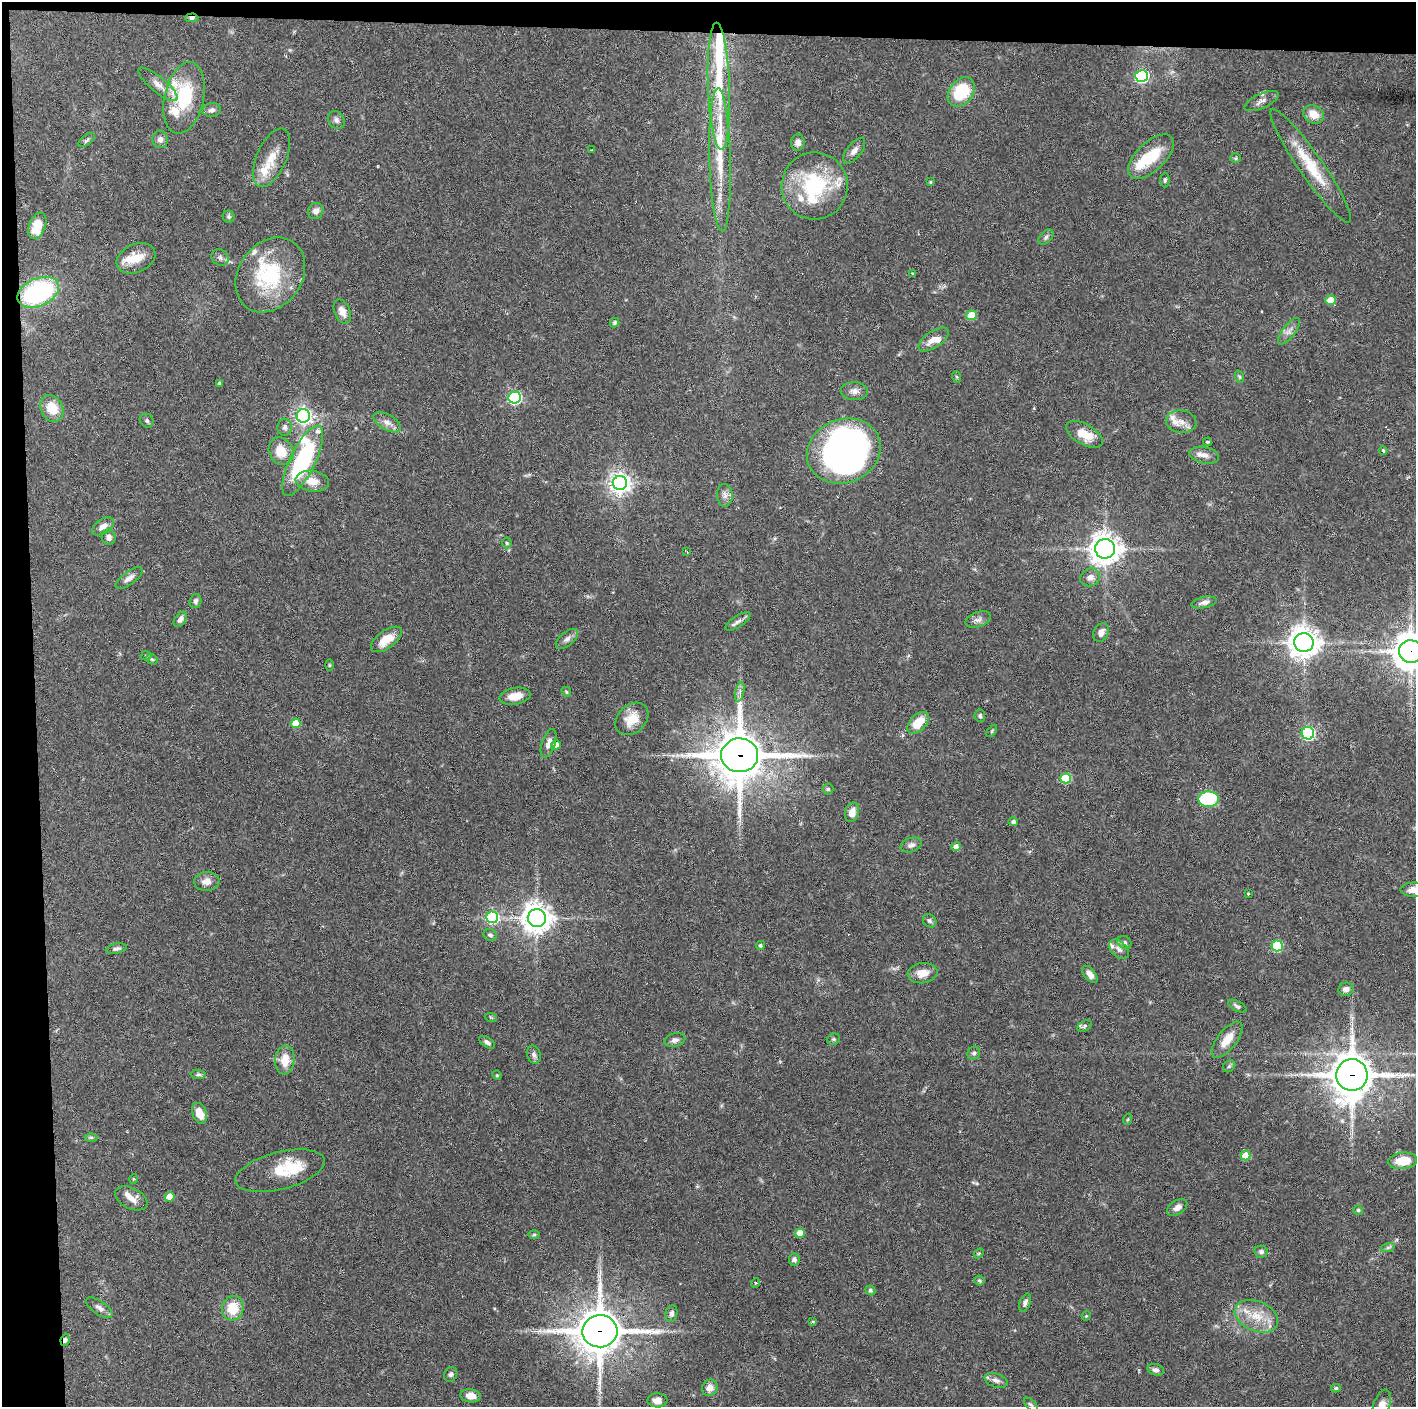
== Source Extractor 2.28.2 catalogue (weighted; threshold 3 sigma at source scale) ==
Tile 1 of 3 x 3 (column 1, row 1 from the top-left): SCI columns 1-1414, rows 2812-4216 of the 4242 x 4218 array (HDU 1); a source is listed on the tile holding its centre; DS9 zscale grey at full resolution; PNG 1418 x 1409 px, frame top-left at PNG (2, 2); each listed source drawn as its Kron ellipse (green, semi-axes under 4 px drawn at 4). Shown black and unused: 5% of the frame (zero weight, under 3 of 6 exposures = <1% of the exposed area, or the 3 px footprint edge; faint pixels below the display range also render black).
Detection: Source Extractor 2.28.2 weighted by HDU 2 'WHT'; one run over the whole footprint, this tile lists its part. Background 0.0524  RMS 0.0025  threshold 0.0103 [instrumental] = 3 sigma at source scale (4.09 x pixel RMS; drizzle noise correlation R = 1.36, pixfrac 0.8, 0.05/0.05 arcsec/px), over >= 5 px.
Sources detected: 192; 3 inside a brighter object's white glare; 2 cosmic-ray / hot-pixel residue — neither listed nor drawn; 22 inside a brighter listed object's ellipse — not listed separately; the other 165 listed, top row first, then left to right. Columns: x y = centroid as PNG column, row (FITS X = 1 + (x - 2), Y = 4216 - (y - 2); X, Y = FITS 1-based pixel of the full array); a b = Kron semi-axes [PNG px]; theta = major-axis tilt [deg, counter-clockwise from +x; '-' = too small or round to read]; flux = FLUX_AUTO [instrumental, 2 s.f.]
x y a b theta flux
192 18 6 4 1 0.75
1142 76 6 6 - 40
158 84 24 7 -40 2.2
719 86 63 11 -88 13
961 92 16 11 50 11
184 98 36 19 78 14
1262 101 19 7 24 1.3
212 110 9 7 8 0.97
1313 114 11 8 -30 3.2
336 120 9 7 -58 0.83
160 139 9 8 - 1.1
87 140 10 5 38 0.54
798 142 8 6 84 1.3
592 150 3 3 - 0.23
854 151 15 7 52 1.4
1151 157 28 14 43 7.9
271 158 31 15 66 5.3
1236 158 5 4 - 0.31
720 160 72 10 -88 11
1311 166 68 12 -55 9.6
1165 180 7 4 89 0.4
931 182 4 3 - 0.26
815 186 33 33 - 20
316 211 8 7 - 1.2
229 217 6 5 - 0.53
37 226 14 8 69 5.4
1046 237 9 5 46 0.62
220 257 9 8 - 0.82
136 258 20 14 25 4.3
912 273 4 3 - 0.21
270 275 40 31 54 19
38 292 22 14 25 34
1331 300 5 5 - 3.8
342 311 13 7 -66 1.9
971 315 5 5 - 5.9
615 323 5 4 - 0.54
1289 331 16 6 53 1.4
933 340 17 8 34 2.5
957 377 6 3 -70 0.28
1240 377 6 4 -71 0.34
219 384 4 3 - 0.47
854 391 13 9 -2 1.5
515 398 6 6 - 38
52 408 14 11 -64 4.5
303 416 7 6 - 88
147 421 7 6 - 0.54
387 422 15 8 -29 1.6
1181 422 15 11 -7 2.2
285 427 8 7 - 0.79
1084 434 20 10 -29 4.6
1208 442 4 3 - 0.37
281 451 14 12 -60 4.5
844 451 38 31 22 88
1383 451 4 3 - 0.34
1204 455 15 8 -11 1.7
303 461 38 13 64 30
312 481 16 10 -8 3.2
620 483 7 7 - 150
725 495 11 8 -87 1.2
103 526 12 7 33 1.6
109 537 7 7 - 1.1
507 543 5 5 - 0.34
1105 549 10 10 - 320
687 552 3 2 - 0.2
1090 577 10 8 23 1.4
129 578 16 6 37 1.4
196 601 7 6 - 0.64
1204 602 13 5 11 1
180 619 8 5 54 0.88
978 619 13 7 20 1.2
738 621 14 5 32 0.96
1101 632 10 7 62 1.3
386 639 18 9 36 4.4
567 639 13 6 40 1.1
1304 642 9 9 - 320
1411 651 12 11 - 440
146 656 5 5 - 0.32
152 659 6 5 - 0.38
329 665 6 3 -90 0.24
566 692 5 4 - 0.32
740 692 10 4 77 0.74
515 696 16 8 10 3
980 716 6 5 - 0.47
632 719 18 14 43 4.3
296 723 5 5 - 4.9
918 723 13 8 45 4.7
992 731 7 3 54 0.29
1308 733 6 6 - 42
548 743 15 6 71 1.6
556 745 5 4 - 1.1
740 755 18 17 - 960
1066 778 5 5 - 10
828 789 5 5 - 0.37
1209 799 10 7 0 18
852 812 10 6 75 2.7
1013 822 5 4 - 0.72
911 845 11 7 19 0.99
956 846 4 4 - 1.2
207 881 13 9 4 1.8
1414 890 14 7 -1 2.5
1248 894 3 2 - 0.22
492 917 6 6 - 25
537 918 9 9 - 310
930 921 7 6 - 0.53
490 935 7 5 -27 0.63
1124 942 7 6 - 0.58
760 945 4 4 - 0.5
1277 946 5 5 - 17
116 949 10 5 11 0.64
1119 949 12 7 -43 1.2
923 973 15 10 7 2.8
1090 974 10 5 -51 1.5
1346 989 7 6 - 1.4
1237 1006 10 5 -28 0.57
491 1018 6 4 -20 0.29
1085 1026 7 5 28 0.48
833 1039 7 5 21 0.43
675 1040 10 7 14 0.89
1227 1040 22 9 52 3.4
487 1042 9 5 -34 0.75
974 1053 7 6 - 0.56
534 1054 9 6 -68 0.92
285 1060 14 10 86 4
1229 1066 7 5 44 0.42
198 1074 7 4 -2 0.44
497 1075 5 4 - 0.25
1352 1075 16 15 - 640
199 1113 11 7 -70 2.9
1128 1119 5 3 - 0.25
91 1137 6 4 0 0.36
1245 1155 5 5 - 6.9
1403 1161 14 8 6 5.5
280 1171 46 18 14 6.8
133 1179 5 3 - 0.22
170 1197 5 5 - 3.8
131 1198 17 10 -27 2.3
1177 1207 11 7 33 1.3
1358 1210 5 4 - 0.42
800 1233 5 4 - 3.6
534 1235 6 4 1 0.34
1388 1247 7 4 19 0.46
1261 1252 7 6 - 0.64
979 1253 6 4 42 0.31
794 1260 6 5 - 0.73
979 1281 5 5 - 0.37
755 1283 5 3 - 0.22
870 1290 5 4 - 0.42
1025 1303 10 5 68 0.83
99 1308 15 6 -33 1.2
233 1308 12 10 76 5.5
672 1313 8 6 78 0.8
1086 1316 5 3 - 0.22
1256 1316 23 15 -23 5.8
813 1322 4 3 - 0.26
600 1331 17 16 - 770
65 1340 6 4 81 0.75
1156 1370 8 5 -17 0.97
451 1374 7 6 - 0.72
996 1380 12 7 -19 1.1
710 1388 8 7 - 2
1336 1388 5 4 - 0.39
470 1396 10 6 -5 2
657 1400 10 7 -2 1.5
1031 1404 8 5 -44 0.44
1381 1406 17 8 72 2.6
Overlapping masked pixels (flux is a lower limit): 6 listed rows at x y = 192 18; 1411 651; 740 755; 1352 1075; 600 1331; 65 1340
Isophote crosses this tile's border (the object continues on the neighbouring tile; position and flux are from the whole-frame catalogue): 3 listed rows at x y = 1411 651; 1414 890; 1381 1406